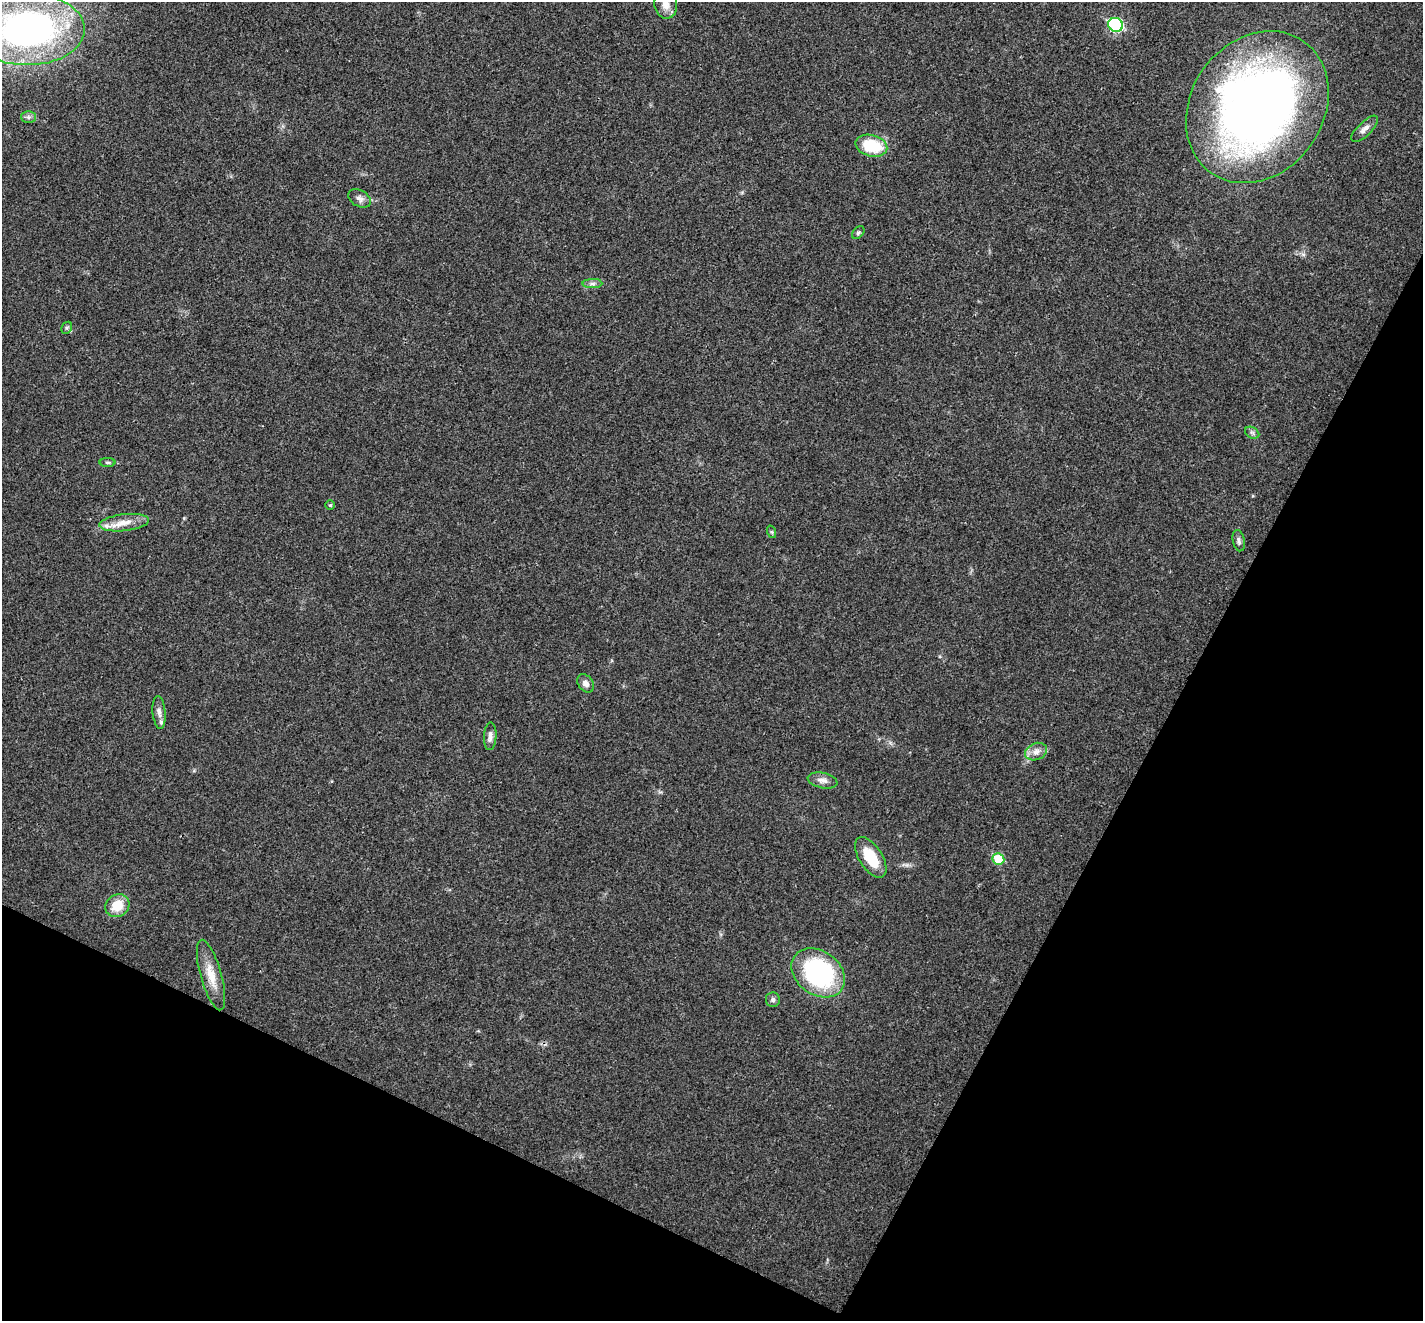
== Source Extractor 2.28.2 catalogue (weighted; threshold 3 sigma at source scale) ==
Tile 15 of 4 x 4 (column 3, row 4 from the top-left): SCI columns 2846-4266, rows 146-1464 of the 5693 x 5703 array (HDU 1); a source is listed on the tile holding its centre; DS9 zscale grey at full resolution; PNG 1425 x 1323 px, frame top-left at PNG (2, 2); each listed source drawn as its Kron ellipse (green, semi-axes under 4 px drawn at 4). Shown black and unused: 26% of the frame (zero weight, under 3 of 4 exposures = <1% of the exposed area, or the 3 px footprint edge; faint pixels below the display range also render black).
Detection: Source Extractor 2.28.2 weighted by HDU 2 'WHT'; one run over the whole footprint, this tile lists its part. Background 0.0217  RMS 0.0043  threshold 0.0195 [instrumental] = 3 sigma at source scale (4.5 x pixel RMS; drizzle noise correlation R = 1.50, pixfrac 1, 0.05/0.05 arcsec/px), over >= 5 px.
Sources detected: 29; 1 inside a brighter listed object's ellipse — not listed separately; the other 28 listed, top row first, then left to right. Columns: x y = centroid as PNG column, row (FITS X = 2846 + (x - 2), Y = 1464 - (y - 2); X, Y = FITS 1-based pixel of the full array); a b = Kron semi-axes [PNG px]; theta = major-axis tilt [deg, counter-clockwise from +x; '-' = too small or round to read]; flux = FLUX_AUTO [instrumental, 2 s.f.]
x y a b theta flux
666 5 14 11 -80 3.4
1116 25 7 6 - 45
27 29 57 36 0 160
1257 107 80 66 54 340
28 117 7 6 - 1.2
1365 129 17 7 44 2.5
871 146 16 10 -14 18
360 198 12 8 -30 2.3
858 232 7 5 48 0.83
592 284 10 4 0 1.3
67 328 6 5 - 0.78
1252 433 7 5 -30 1
107 463 8 4 0 0.7
330 505 4 4 - 0.57
124 523 25 8 6 5.7
772 532 6 4 -71 0.59
1239 541 11 6 -79 1.4
586 683 10 7 -54 2.3
159 712 16 6 -84 2.5
490 736 14 6 86 2
1036 752 11 8 24 2.8
823 780 15 7 -12 2.7
871 857 23 11 -58 13
998 859 6 5 - 15
117 906 12 11 - 8.8
818 973 29 22 -35 68
211 975 36 10 -74 8.4
773 1000 7 7 - 1.3
Isophote crosses this tile's border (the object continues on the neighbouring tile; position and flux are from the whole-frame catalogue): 2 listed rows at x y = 666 5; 27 29